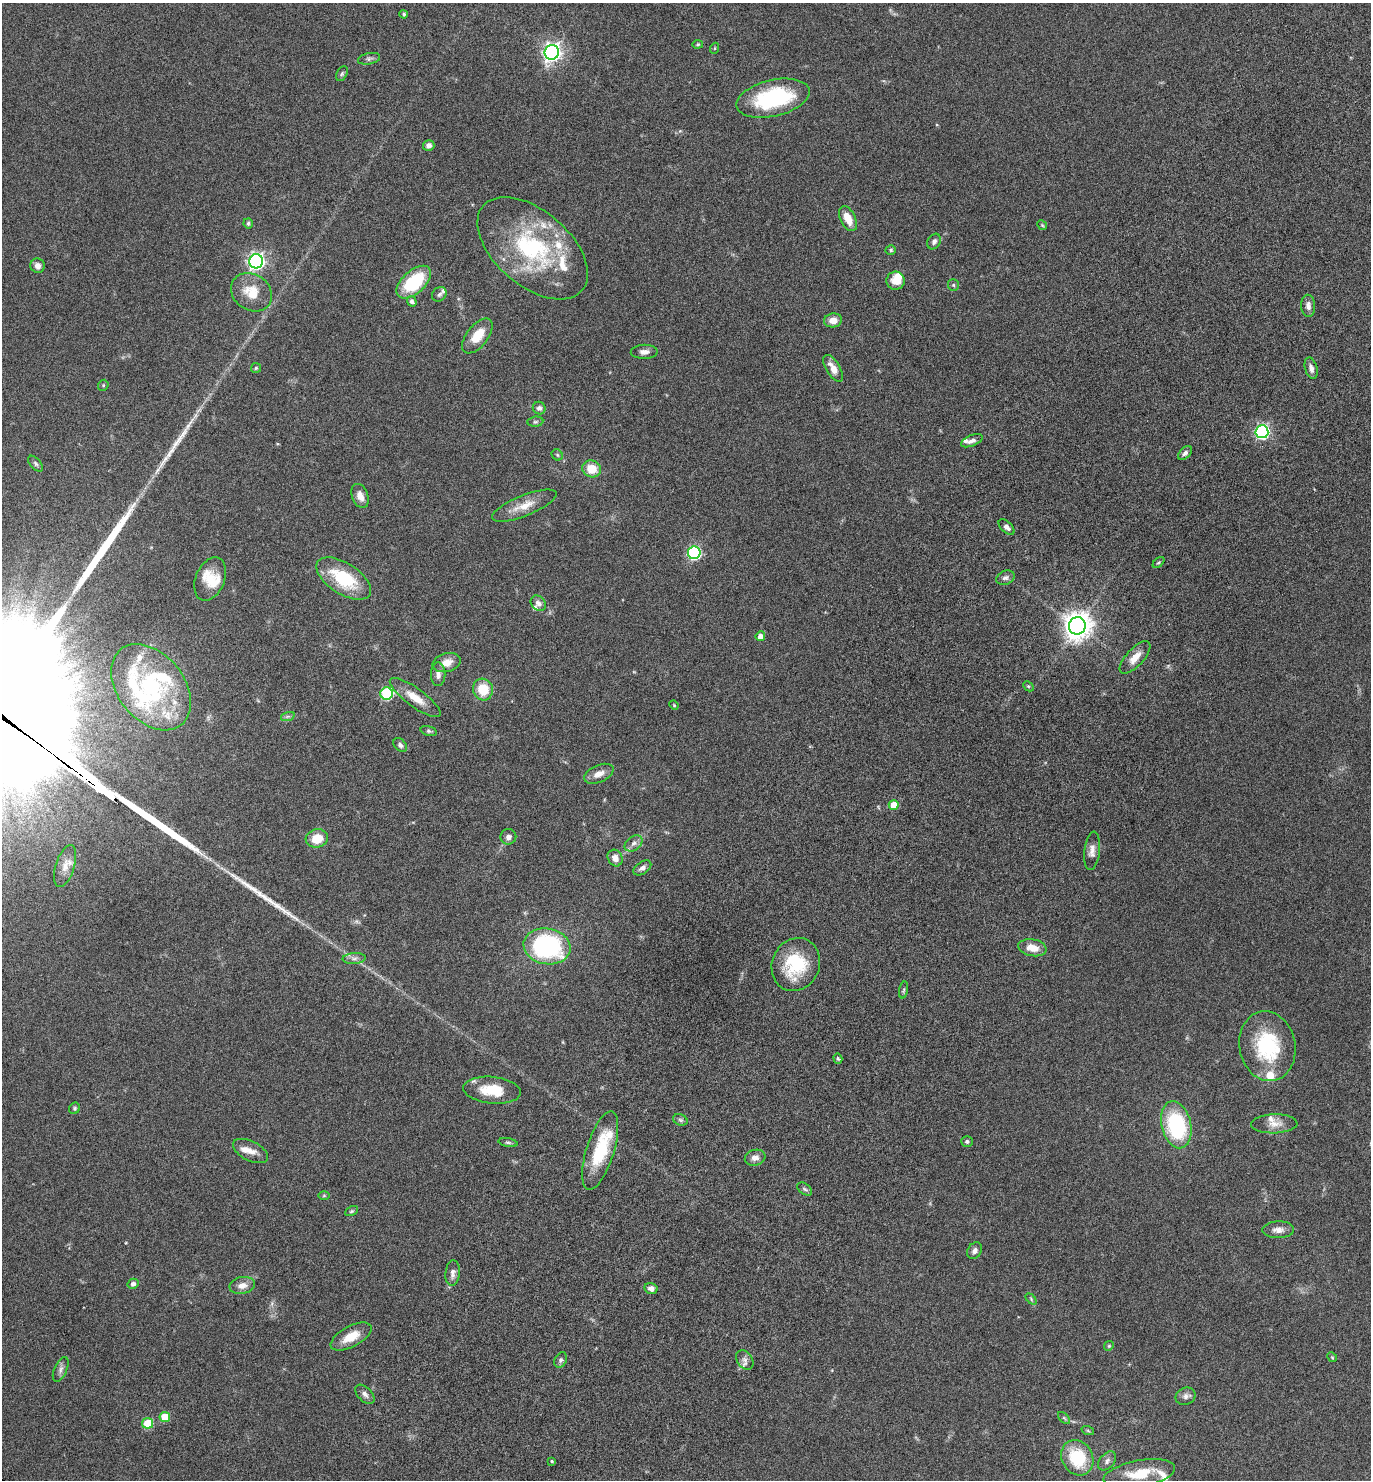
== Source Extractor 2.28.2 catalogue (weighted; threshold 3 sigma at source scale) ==
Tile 10 of 4 x 4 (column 2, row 3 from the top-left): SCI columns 1637-3005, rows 1560-3037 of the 6147 x 6073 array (HDU 1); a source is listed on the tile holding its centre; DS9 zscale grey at full resolution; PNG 1373 x 1482 px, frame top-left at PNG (2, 3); each listed source drawn as its Kron ellipse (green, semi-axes under 4 px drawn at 4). Shown black and unused: <1% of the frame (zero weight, under 6 of 12 exposures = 6% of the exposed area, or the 3 px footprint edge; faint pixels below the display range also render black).
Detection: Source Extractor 2.28.2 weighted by HDU 2 'WHT'; one run over the whole footprint, this tile lists its part. Background 0.0751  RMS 0.0039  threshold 0.0159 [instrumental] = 3 sigma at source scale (4.09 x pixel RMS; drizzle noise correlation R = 1.36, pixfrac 0.8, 0.05/0.05 arcsec/px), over >= 5 px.
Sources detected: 135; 4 long thin detections or spike segments (spike, bleed or trail) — neither listed nor drawn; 18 inside a brighter listed object's ellipse — not listed separately; the other 113 listed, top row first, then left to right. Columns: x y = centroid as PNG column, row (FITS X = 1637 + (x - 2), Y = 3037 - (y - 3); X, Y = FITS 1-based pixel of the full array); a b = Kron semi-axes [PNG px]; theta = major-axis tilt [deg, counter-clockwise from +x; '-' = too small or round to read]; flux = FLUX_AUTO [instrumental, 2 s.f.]
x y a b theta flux
404 14 4 4 - 0.58
698 44 5 4 - 0.41
715 48 5 3 - 0.33
552 52 7 7 - 150
369 59 11 5 11 0.98
342 74 8 5 63 0.64
773 98 37 18 13 32
429 145 6 5 - 1.4
848 219 13 7 -64 5.2
248 223 5 4 - 0.62
1042 225 5 4 - 0.38
934 242 8 6 60 1
533 248 65 37 -41 45
891 250 5 4 - 0.55
256 261 7 7 - 120
37 266 7 7 - 1.9
896 281 9 9 - 5.2
414 282 21 11 42 21
953 285 6 5 - 0.5
252 292 22 18 -36 8
439 294 8 6 43 0.89
412 301 5 4 - 1.1
1308 306 11 7 -86 1.8
833 320 9 7 11 3
477 336 20 10 52 7.5
644 352 13 7 1 1.8
256 368 5 5 - 0.48
833 368 15 6 -59 3.1
1311 368 11 6 -74 1.6
103 385 6 5 - 0.46
539 408 6 6 - 1.3
535 422 8 5 6 0.69
1262 432 6 6 - 68
972 441 11 5 22 1.4
1185 453 8 5 45 1.1
557 455 6 5 - 0.52
35 464 9 5 -49 0.82
591 469 9 8 - 6
360 496 12 8 -69 2.8
524 506 34 10 22 5.6
1007 527 10 5 -44 1.3
694 553 6 6 - 51
1158 563 7 4 43 0.52
1005 578 9 7 25 1.1
210 579 22 14 68 5.6
344 579 31 15 -33 18
538 603 8 6 -44 1.6
1077 626 8 8 - 430
760 636 5 4 - 2.3
1135 657 20 8 47 4
447 662 14 9 15 3.7
438 674 12 7 90 1.8
1028 686 6 4 -43 0.48
151 687 48 33 -51 38
483 689 11 10 - 8.2
387 694 6 6 - 30
415 698 30 9 -36 5.6
674 705 5 4 - 0.36
288 716 7 4 18 0.67
429 731 8 5 -16 0.68
400 745 8 5 -47 0.93
599 774 16 8 24 2.8
894 805 5 5 - 6.3
508 837 8 8 - 1.4
317 838 11 9 14 6.5
633 843 10 7 38 1.5
1092 851 19 8 83 2.5
615 858 8 7 - 2.4
65 866 22 9 72 3.5
642 868 10 6 34 1.5
547 946 23 18 -11 50
1032 948 14 8 -10 4.1
354 958 11 5 5 1.3
796 965 27 23 67 18
904 990 8 3 79 0.5
1267 1046 35 28 -79 25
838 1059 5 4 - 0.52
492 1090 29 13 -6 9.2
75 1108 6 5 - 0.6
680 1120 7 5 -21 0.71
1274 1124 23 9 2 3.4
1176 1125 24 14 -77 30
967 1141 6 5 - 0.75
508 1142 9 4 -11 0.63
600 1150 41 14 73 17
251 1151 19 9 -26 3.2
755 1158 10 7 17 1.9
805 1189 8 5 -36 0.77
324 1195 6 4 1 0.42
351 1211 7 4 27 0.54
1278 1230 15 8 1 2.4
975 1251 9 6 57 1.4
453 1273 13 7 84 1.7
133 1284 5 5 - 1.1
242 1285 13 8 10 2.8
651 1288 6 5 - 1.5
1031 1299 6 4 -47 0.48
351 1337 22 10 29 6.2
1109 1346 5 4 - 0.42
1332 1357 5 4 - 0.35
561 1360 8 6 61 0.9
745 1360 11 7 -56 1.6
61 1369 13 6 65 1.4
365 1394 11 7 -44 1.5
1186 1396 10 8 22 1.6
165 1417 5 5 - 8.7
1064 1418 7 4 -44 0.58
148 1423 5 5 - 13
1088 1431 6 4 -20 0.47
1077 1458 18 15 -61 16
552 1461 4 3 - 0.37
1107 1461 11 7 49 1.5
1139 1474 36 13 10 11